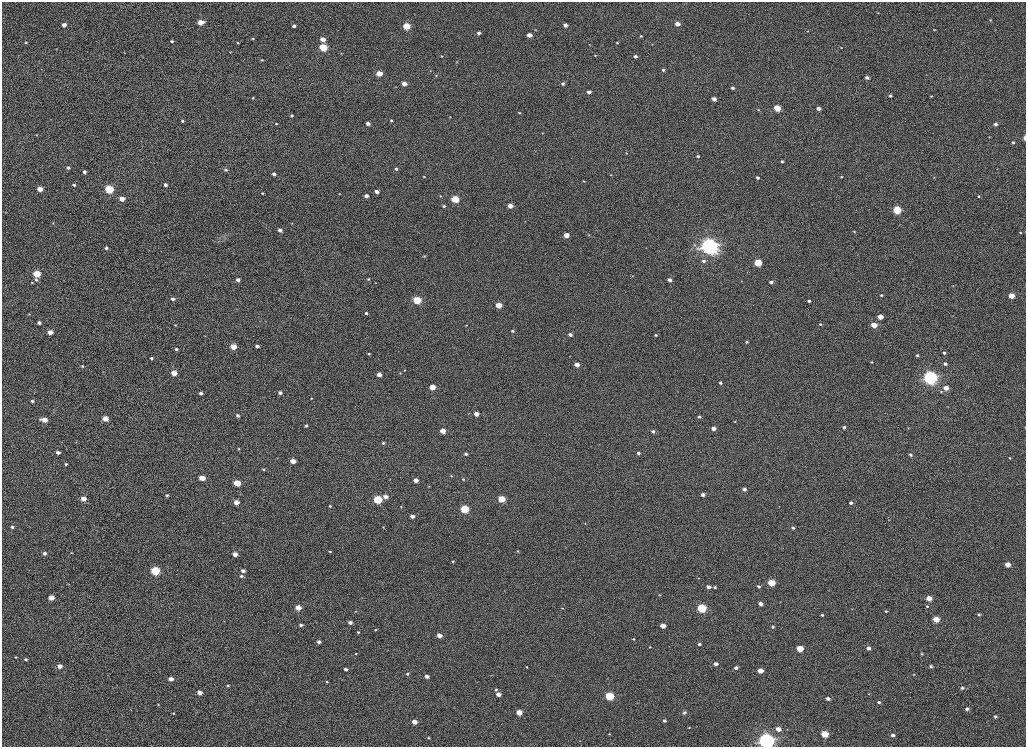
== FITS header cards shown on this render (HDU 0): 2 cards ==
NAXIS1  =                 2048
NAXIS2  =                 1489

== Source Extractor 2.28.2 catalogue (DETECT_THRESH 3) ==
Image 2048 x 1489 px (HDU 0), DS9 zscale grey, zoomed out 1/2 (1 PNG px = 2 x 2 image px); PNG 1028 x 749 px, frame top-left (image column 1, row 1489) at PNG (2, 2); no overlay
Background 1020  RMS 3.7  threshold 11.2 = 3 sigma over >= 5 px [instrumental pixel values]
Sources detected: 294; all 294 listed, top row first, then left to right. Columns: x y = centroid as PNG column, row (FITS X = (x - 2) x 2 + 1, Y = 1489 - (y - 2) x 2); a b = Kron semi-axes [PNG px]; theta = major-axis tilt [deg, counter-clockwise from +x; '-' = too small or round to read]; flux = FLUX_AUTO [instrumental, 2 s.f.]
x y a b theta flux
878 13 3 2 - 430
990 20 3 2 - 420
201 22 4 3 - 12000
677 24 4 3 - 6900
64 25 3 3 - 5300
565 25 3 3 - 4200
294 26 3 3 - 2800
406 26 4 3 - 34000
535 30 3 2 - 370
934 30 2 2 - 530
807 31 2 2 - 310
479 33 3 3 - 2500
529 35 3 3 - 7100
641 36 3 2 - 980
253 38 4 3 - 800
323 39 4 3 - 8700
172 41 4 3 - 1200
26 42 3 3 - 760
238 43 3 3 - 670
617 43 4 3 - 870
589 44 3 2 - 370
323 47 4 3 - 42000
841 48 3 2 - 390
56 49 2 2 - 270
230 52 3 2 - 510
341 53 4 3 - 540
595 55 3 3 - 590
442 56 3 3 - 570
636 56 4 3 - 2000
262 60 3 3 - 640
663 70 3 3 - 1400
430 71 3 2 - 340
379 73 4 3 - 14000
436 75 3 2 - 450
867 77 4 3 - 1900
404 84 4 3 - 7500
563 84 4 3 - 1300
396 87 3 2 - 400
733 88 3 3 - 1700
589 92 3 3 - 4000
890 96 3 3 - 1400
931 96 3 2 - 530
253 98 3 3 - 680
714 99 4 3 - 5300
777 108 4 3 - 27000
818 108 4 3 - 3800
758 110 4 3 - 680
519 113 3 2 - 870
292 116 3 3 - 1300
450 117 2 2 - 310
182 121 3 3 - 1200
391 121 3 3 - 1200
368 123 4 3 - 2700
276 124 3 3 - 900
996 124 3 3 - 2300
542 133 3 2 - 430
36 135 3 3 - 500
989 137 3 2 - 390
1025 138 4 2 - 5100
1013 142 3 3 - 1200
626 153 3 2 - 470
698 156 3 3 - 1300
782 161 3 3 - 1400
68 168 3 3 - 1900
396 169 3 3 - 1600
226 170 3 3 - 1600
84 172 4 3 - 3000
274 174 3 3 - 3300
611 175 3 2 - 340
424 177 3 2 - 600
841 177 3 3 - 710
934 177 3 2 - 260
757 178 3 3 - 1700
584 181 3 3 - 500
74 185 3 3 - 1700
165 185 3 3 - 2100
40 189 4 3 - 11000
109 189 4 4 - 72000
377 192 3 3 - 3900
262 193 3 3 - 700
339 194 3 2 - 400
366 196 3 3 - 4100
440 196 3 3 - 790
978 196 3 2 - 620
122 199 4 3 - 8900
455 199 4 3 - 39000
444 206 3 3 - 1100
510 206 4 3 - 7400
897 210 4 3 - 56000
5 212 3 2 - 320
525 221 3 2 - 240
53 223 3 2 - 420
291 223 3 2 - 350
280 230 3 3 - 3400
854 232 3 2 - 600
1020 232 3 2 - 660
566 235 3 3 - 9800
588 235 3 2 - 380
694 245 4 4 - 970
709 246 5 4 - 920000
106 248 3 3 - 1400
424 256 3 3 - 530
703 261 4 4 - 2100
758 263 4 3 - 36000
37 274 4 3 - 37000
369 279 3 3 - 820
36 280 5 4 - 1500
238 280 3 3 - 3500
669 280 3 3 - 3600
741 281 2 2 - 260
771 282 3 3 - 2400
32 283 3 3 - 710
376 283 3 2 - 360
953 286 3 2 - 370
881 295 3 3 - 920
1011 296 4 3 - 12000
172 299 4 3 - 2900
417 300 4 3 - 44000
809 301 3 3 - 2000
499 305 4 3 - 16000
236 309 3 2 - 230
366 313 3 3 - 1700
29 314 3 3 - 590
880 317 4 3 - 8800
39 323 3 3 - 2900
820 324 3 2 - 790
175 325 2 2 - 430
466 325 3 2 - 410
874 325 4 3 - 17000
512 331 3 2 - 980
50 332 3 3 - 7800
570 335 3 3 - 3300
656 335 3 2 - 830
205 336 3 2 - 330
746 342 4 3 - 1300
257 346 3 3 - 3500
233 347 4 3 - 21000
176 349 3 2 - 1400
944 353 3 3 - 1500
369 354 3 3 - 730
917 355 4 3 - 1700
151 358 3 3 - 1400
871 362 3 3 - 700
945 364 3 3 - 2500
577 365 3 3 - 8500
82 366 4 3 - 910
404 370 3 2 - 420
174 373 4 3 - 15000
400 373 3 3 - 550
379 375 3 3 - 7100
930 378 4 4 - 460000
720 383 3 3 - 1400
432 387 4 3 - 17000
946 388 4 3 - 7700
941 392 4 4 - 810
201 393 3 3 - 2500
280 393 4 3 - 3200
311 398 3 2 - 470
32 401 4 3 - 1300
947 406 3 2 - 330
476 414 4 3 - 6600
238 415 3 3 - 2000
699 417 4 3 - 1500
105 419 4 3 - 12000
44 420 4 3 - 10000
735 421 4 3 - 690
306 426 3 3 - 1700
844 427 4 3 - 2000
1025 427 3 2 - 290
713 428 4 3 - 5000
908 428 3 2 - 440
443 431 4 3 - 12000
653 431 3 3 - 2400
383 443 4 3 - 1000
239 449 4 3 - 820
58 452 3 3 - 3900
638 453 4 3 - 2100
466 454 3 3 - 1400
910 455 4 3 - 1600
277 458 3 2 - 370
1010 458 4 3 - 610
293 461 4 3 - 9800
66 464 3 3 - 1200
263 469 3 3 - 1000
451 476 4 3 - 680
202 478 5 3 - 12000
463 479 4 3 - 1100
416 480 4 3 - 5600
237 483 5 3 - 22000
429 486 3 3 - 420
744 489 4 3 - 3500
703 494 4 3 - 3800
167 495 4 3 - 1700
385 497 4 3 - 5600
83 499 4 3 - 12000
378 499 4 3 - 61000
502 499 4 3 - 27000
236 502 4 3 - 9800
851 503 3 3 - 2500
330 506 3 2 - 1000
401 507 4 3 - 480
465 509 4 3 - 55000
412 516 4 3 - 3400
889 520 3 2 - 320
223 523 3 2 - 350
585 523 3 2 - 400
12 527 3 3 - 2000
383 527 3 3 - 530
793 527 4 3 - 1300
330 551 3 2 - 730
517 551 3 3 - 630
44 553 3 3 - 3100
71 553 3 2 - 410
235 554 3 3 - 7800
453 561 3 3 - 660
1008 564 3 3 - 11000
155 571 4 4 - 88000
243 571 3 3 - 3300
241 576 4 4 - 1100
699 578 3 2 - 310
771 583 4 3 - 31000
69 584 4 2 - 380
759 586 4 3 - 1700
708 587 4 3 - 3600
715 587 3 3 - 1200
659 595 4 2 - 380
51 598 4 3 - 12000
929 598 4 3 - 12000
761 604 3 3 - 4900
927 606 4 3 - 980
298 608 4 3 - 15000
562 608 3 2 - 470
702 608 4 4 - 86000
852 609 3 2 - 310
355 611 3 2 - 410
886 611 3 3 - 1000
979 614 3 3 - 1500
822 615 3 2 - 1000
936 619 4 3 - 19000
350 622 3 3 - 3800
301 625 3 3 - 1800
663 626 4 3 - 9100
773 627 3 3 - 1100
375 630 3 2 - 680
358 632 3 3 - 760
439 635 4 3 - 8300
634 639 3 2 - 780
319 642 3 3 - 3000
699 644 4 3 - 1700
650 647 3 2 - 490
800 648 4 3 - 24000
869 648 3 3 - 4100
356 654 2 2 - 510
922 654 3 3 - 740
15 657 3 2 - 800
26 659 4 3 - 1600
715 664 3 3 - 4400
60 666 3 3 - 6500
931 666 3 3 - 1500
527 667 2 2 - 550
736 668 3 3 - 2600
346 669 3 3 - 2500
760 671 4 3 - 11000
407 674 3 3 - 870
914 674 3 2 - 470
427 676 3 3 - 3500
171 679 3 3 - 6800
327 682 3 2 - 710
228 685 3 2 - 920
962 688 3 3 - 1300
496 690 3 3 - 780
200 693 3 3 - 7000
498 694 3 3 - 5900
868 694 2 2 - 300
610 696 4 3 - 63000
828 698 3 3 - 3300
879 702 3 3 - 1400
158 705 3 3 - 580
967 709 3 3 - 2900
519 712 4 3 - 14000
684 712 6 4 28 1500
173 713 2 2 - 650
995 716 3 2 - 1500
664 720 3 3 - 1700
414 722 4 3 - 10000
689 728 2 2 - 420
778 729 3 3 - 7900
787 729 2 2 - 300
609 734 3 2 - 460
825 734 4 3 - 33000
893 735 3 3 - 2400
429 738 3 2 - 640
579 741 3 2 - 300
766 741 5 4 - 690000
At the frame edge (FLAGS 8, measured only in part): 3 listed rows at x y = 1025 138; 1025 427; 766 741

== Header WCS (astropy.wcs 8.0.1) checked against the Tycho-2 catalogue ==
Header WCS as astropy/WCSLIB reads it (CRVAL/CRPIX/CD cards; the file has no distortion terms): RA---TAN/DEC--TAN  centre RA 23:45:38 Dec +46:08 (356.41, +46.13 deg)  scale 0.396 arcsec/px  FOV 13.5' x 9.8'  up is +165 deg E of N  parity normal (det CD < 0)
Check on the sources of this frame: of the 60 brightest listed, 4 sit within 1.5 arcsec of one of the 6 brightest Tycho-2 stars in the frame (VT <= 12.55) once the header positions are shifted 0.98 arcsec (0.55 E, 0.81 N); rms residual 0.28 arcsec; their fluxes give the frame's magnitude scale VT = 25.92 - 2.5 log10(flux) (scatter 0.14 mag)
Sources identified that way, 4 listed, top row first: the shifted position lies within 1.5 arcsec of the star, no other Tycho-2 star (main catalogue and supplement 1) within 3.0 arcsec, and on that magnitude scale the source's flux lands within +1.5 / -3 mag of the star's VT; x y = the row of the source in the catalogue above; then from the Tycho-2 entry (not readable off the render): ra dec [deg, ICRS J2000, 3 dp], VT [Tycho-2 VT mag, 2 dp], TYC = Tycho-2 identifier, HIP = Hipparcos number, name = IAU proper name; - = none
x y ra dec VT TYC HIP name
709 246 356.481 +46.110 11.14 3638-232-1 - -
417 300 356.387 +46.104 12.55 3638-1217-1 - -
930 378 356.538 +46.151 11.91 3638-1984-1 - -
766 741 356.457 +46.218 11.20 3638-1932-1 - -